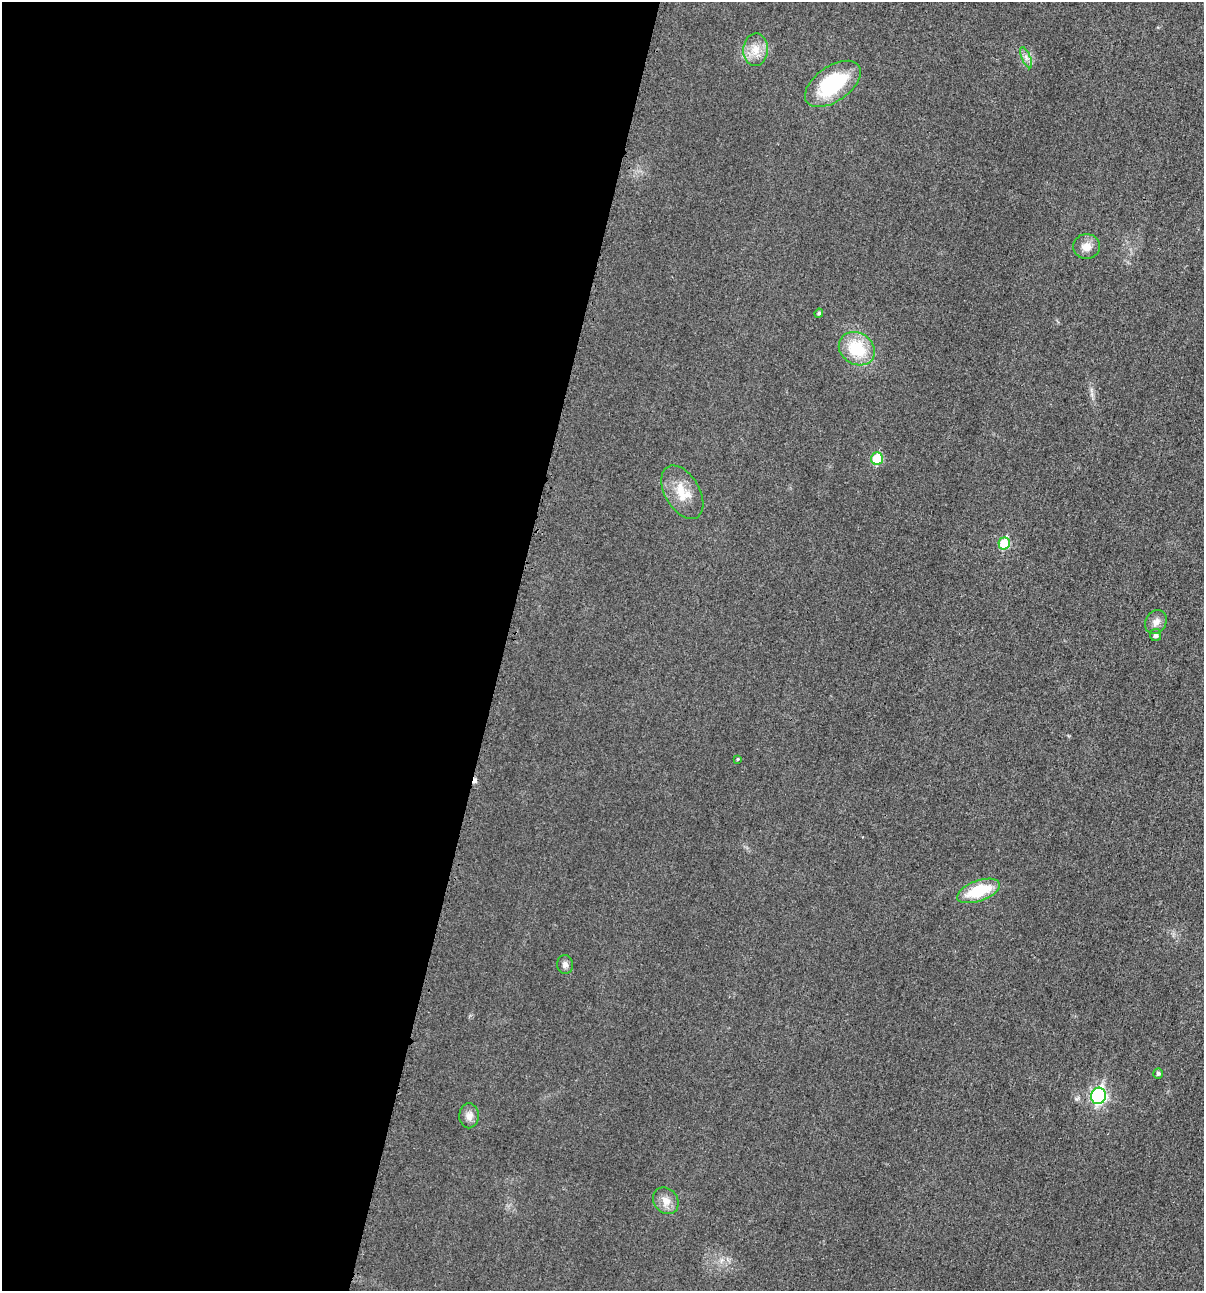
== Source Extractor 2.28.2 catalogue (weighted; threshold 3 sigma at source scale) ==
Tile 5 of 4 x 4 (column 1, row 2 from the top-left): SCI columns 129-1330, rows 2592-3880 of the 5200 x 5181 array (HDU 1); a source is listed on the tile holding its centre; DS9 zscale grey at full resolution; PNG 1206 x 1293 px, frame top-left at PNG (2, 2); each listed source drawn as its Kron ellipse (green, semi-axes under 4 px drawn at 4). Shown black and unused: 42% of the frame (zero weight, under 3 of 4 exposures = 1% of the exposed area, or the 3 px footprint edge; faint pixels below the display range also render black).
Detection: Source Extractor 2.28.2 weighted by HDU 2 'WHT'; one run over the whole footprint, this tile lists its part. Background 0.0299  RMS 0.0059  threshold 0.0265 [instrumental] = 3 sigma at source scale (4.5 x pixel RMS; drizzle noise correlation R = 1.50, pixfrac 1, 0.05/0.05 arcsec/px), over >= 5 px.
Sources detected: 19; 1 cosmic-ray / hot-pixel residue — neither listed nor drawn; the other 18 listed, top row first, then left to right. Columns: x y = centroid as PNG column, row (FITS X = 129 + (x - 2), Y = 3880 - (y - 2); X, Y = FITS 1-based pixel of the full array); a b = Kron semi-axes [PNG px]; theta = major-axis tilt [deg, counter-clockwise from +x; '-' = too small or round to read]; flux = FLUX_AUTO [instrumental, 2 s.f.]
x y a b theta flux
755 50 16 12 87 8.1
1026 58 11 4 -67 2.3
833 84 32 17 35 44
1087 247 13 12 - 5.6
819 313 4 4 - 1.3
857 349 19 15 -34 25
877 459 6 5 - 21
682 492 29 17 -59 14
1004 543 6 5 - 24
1156 622 12 10 58 4.1
1155 635 6 5 - 2
738 759 4 4 - 0.64
978 891 22 10 20 24
565 965 9 8 - 2.3
1158 1073 5 5 - 1.1
1098 1096 8 7 - 110
469 1116 12 9 88 4
666 1201 14 12 -50 5.8